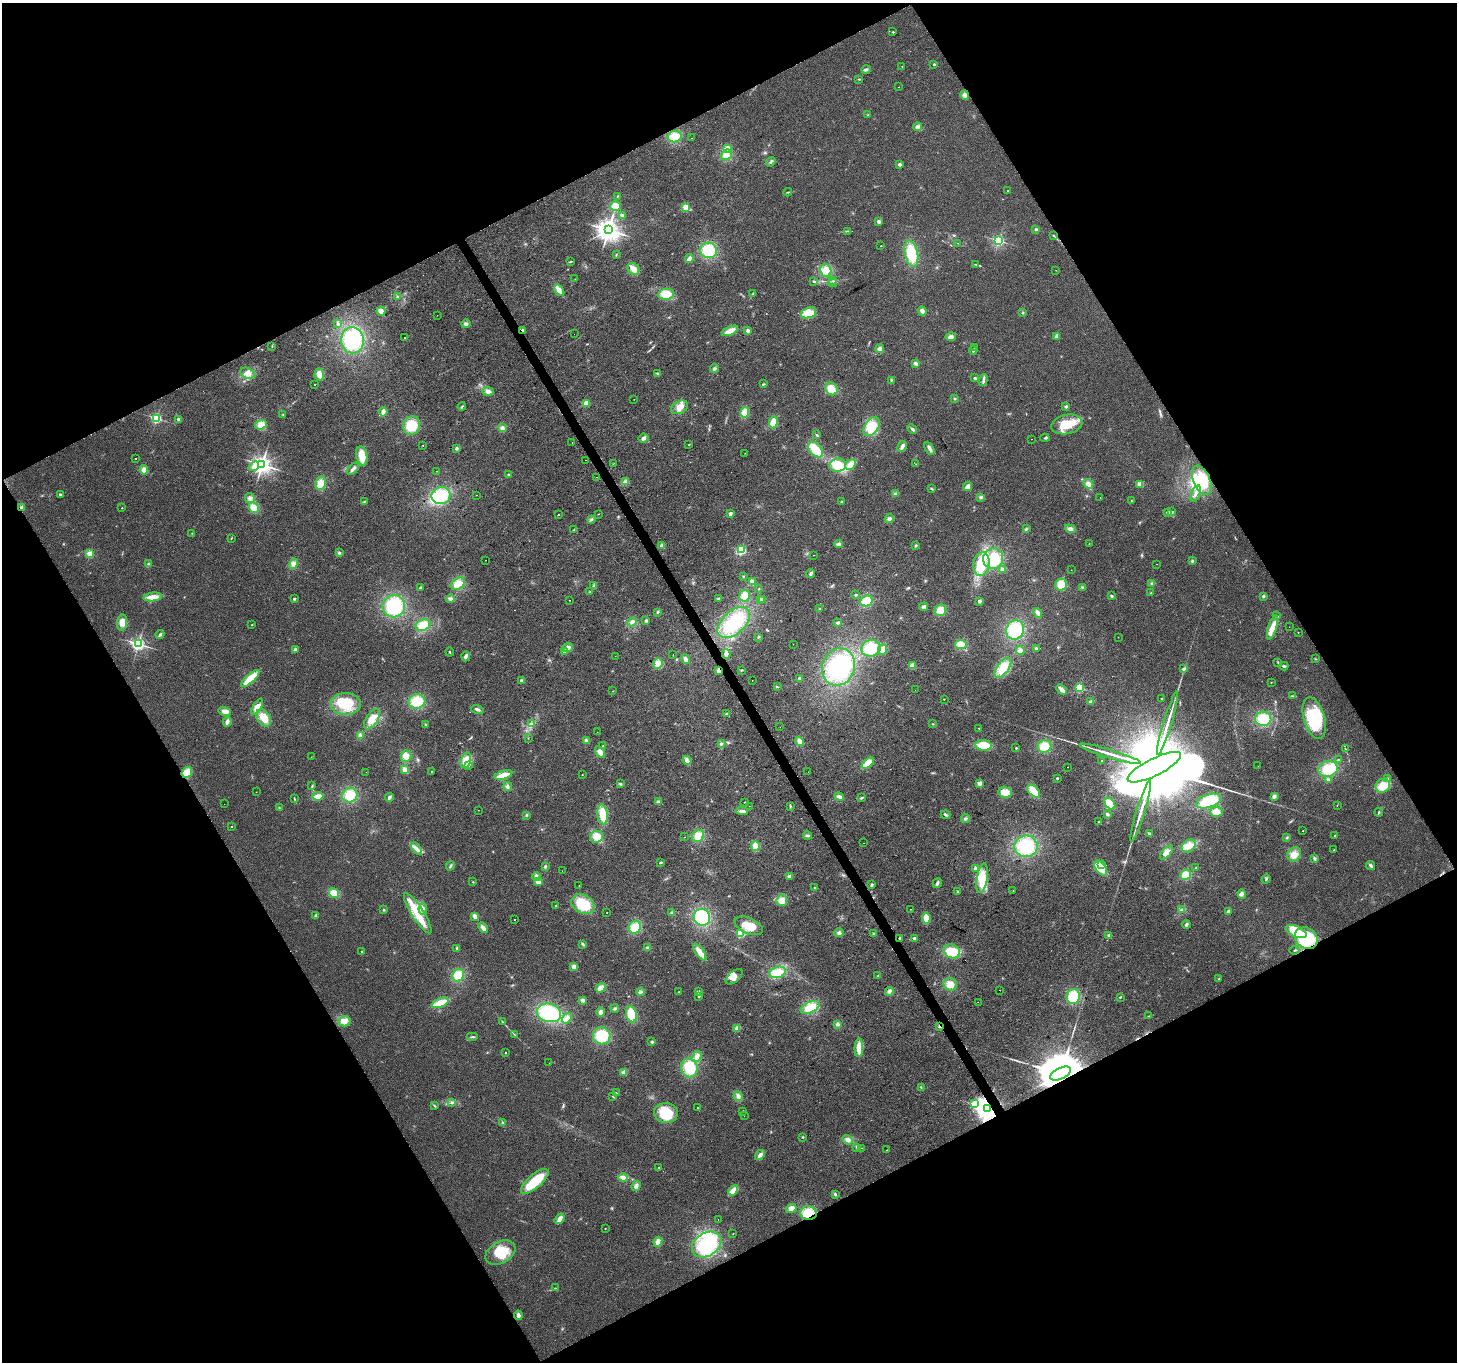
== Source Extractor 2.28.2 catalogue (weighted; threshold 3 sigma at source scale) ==
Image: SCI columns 1-5817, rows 108-5545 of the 5820 x 5713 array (HDU 1 of 3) = the unmasked area's bounding box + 8 px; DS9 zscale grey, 4 x 4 block average (1 PNG px = mean of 4 x 4 image px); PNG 1459 x 1364 px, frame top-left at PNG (2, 3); each listed source drawn as its Kron ellipse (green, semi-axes under 4 px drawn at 4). Shown black and unused: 47% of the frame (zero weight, under 2 of 3 exposures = <1% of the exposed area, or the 3 px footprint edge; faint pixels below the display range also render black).
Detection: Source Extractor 2.28.2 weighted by HDU 2 'WHT'. Background 0.0337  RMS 0.0077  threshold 0.0345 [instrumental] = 3 sigma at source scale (4.5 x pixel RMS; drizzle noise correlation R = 1.50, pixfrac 1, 0.0396/0.0396 arcsec/px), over >= 5 px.
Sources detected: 532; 1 too faint to see at this stretch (4 x 4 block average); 5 inside a brighter object's white glare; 3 cosmic-ray / hot-pixel residue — neither listed nor drawn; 2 coinciding with a brighter row at this scale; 22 inside a brighter listed object's ellipse — not listed separately; the other 499 listed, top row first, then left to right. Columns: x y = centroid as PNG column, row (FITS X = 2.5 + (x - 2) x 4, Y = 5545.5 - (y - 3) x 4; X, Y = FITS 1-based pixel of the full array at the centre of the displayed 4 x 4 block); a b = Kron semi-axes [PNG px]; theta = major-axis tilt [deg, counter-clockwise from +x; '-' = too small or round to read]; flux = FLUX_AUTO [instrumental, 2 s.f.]
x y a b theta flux
893 32 2 2 - 13
934 64 2 2 - 14
902 66 2 2 - 3.3
866 69 5 3 - 9.7
859 79 2 2 - 2.7
899 87 2 2 - 1.1
965 95 5 4 - 16
868 115 2 2 - 1.7
917 127 4 3 - 11
675 137 7 5 13 50
691 138 2 2 - 1.7
727 149 2 2 - 130
726 155 6 5 - 29
771 162 5 2 - 7.4
900 164 2 2 - 38
1008 191 2 2 - 3.7
788 192 4 2 - 4
618 196 3 2 - 3.1
615 206 5 4 - 48
685 207 4 4 - 35
622 215 4 2 - 8.5
879 221 3 3 - 12
1036 229 3 3 - 4.8
608 230 4 3 - 3800
847 231 4 2 - 3.9
1053 235 3 2 - 2.6
999 241 2 2 - 870
957 243 2 2 - 1.1
881 246 2 2 - 2.9
708 250 8 7 - 150
911 253 13 6 -78 130
616 255 3 2 - 2.3
689 258 4 2 - 21
571 262 3 2 - 4.2
976 264 4 2 - 3.2
633 269 7 5 -43 38
826 270 6 5 - 55
1056 270 2 2 - 1.2
575 279 2 2 - 1
833 281 2 2 - 2.3
814 282 3 2 - 5.4
833 283 4 2 - 5.3
559 290 6 4 -55 35
666 294 8 5 10 58
752 294 2 2 - 2.8
397 297 3 2 - 5.1
381 311 4 4 - 24
922 311 5 3 - 14
808 313 8 5 19 70
1023 313 2 2 - 2.1
437 315 2 2 - 0.81
338 323 2 2 - 2
466 324 4 3 - 10
523 330 3 2 - 8.3
730 331 9 3 24 46
748 331 4 3 - 8.8
574 334 2 2 - 2.4
1056 336 3 2 - 4.3
404 337 2 2 - 1.5
951 337 5 4 - 15
352 340 13 11 -85 290
272 347 2 2 - 2.1
975 348 2 2 - 0.71
879 349 4 3 - 16
973 350 4 2 - 5.5
916 363 4 3 - 11
714 368 4 3 - 9.5
248 373 8 5 -25 30
657 373 3 2 - 5.2
319 374 6 5 - 36
975 378 3 2 - 7.1
891 380 3 2 - 5.4
983 380 6 3 69 11
315 384 2 2 - 2.9
763 384 3 2 - 3.4
831 389 7 5 -47 40
488 391 5 4 - 18
634 399 2 2 - 1
955 399 2 2 - 3.1
587 403 2 2 - 160
1066 406 2 2 - 11
462 407 4 2 - 4.4
680 407 9 6 27 39
383 412 4 3 - 22
745 412 5 4 - 48
283 414 2 2 - 2.9
156 418 2 2 - 630
179 419 4 2 - 6.9
773 422 6 4 81 49
1067 424 16 9 12 100
261 425 6 4 19 40
411 426 9 8 - 120
872 427 10 7 56 100
502 428 4 3 - 18
912 429 5 2 - 8.8
817 435 3 2 - 3.6
644 438 5 3 - 14
1045 438 4 2 - 6.2
1031 439 2 2 - 1.2
572 442 2 2 - 1.8
423 445 2 2 - 9.1
689 445 2 2 - 4.3
902 446 6 3 61 18
457 448 2 2 - 37
929 448 7 3 -60 15
816 450 9 5 -46 100
745 453 2 2 - 0.86
362 456 10 5 -80 72
136 458 2 2 - 3
586 460 2 2 - 3.3
613 464 2 2 - 1.3
851 464 6 4 47 38
916 464 2 2 - 1.5
262 465 3 2 - 2700
838 465 8 6 6 98
254 466 6 4 37 17
353 469 7 3 49 15
144 470 5 4 - 21
436 471 2 2 - 0.73
508 475 2 2 - 3.7
596 477 2 2 - 2.6
1202 480 15 8 -67 130
625 482 4 3 - 21
320 483 7 5 79 47
1088 484 5 4 - 20
1140 484 2 2 - 160
968 487 5 3 - 26
932 489 4 2 - 3.7
60 494 2 2 - 17
895 494 4 3 - 8.9
1196 494 9 3 71 19
476 495 2 2 - 2.3
441 496 9 8 - 140
981 497 3 3 - 7.7
1100 497 2 2 - 4.9
250 498 5 5 - 15
842 501 2 2 - 5.6
1131 501 2 2 - 2
364 502 2 2 - 2
21 508 4 3 - 10
122 508 2 2 - 3.7
254 508 5 5 - 51
1167 512 4 3 - 8.7
1172 512 4 3 - 9.5
598 514 2 2 - 3.3
730 514 4 2 - 11
558 515 2 2 - 4.3
889 519 4 4 - 12
591 520 2 2 - 2.3
1026 529 3 3 - 4.9
1070 529 5 4 - 16
574 530 4 2 - 4
192 533 2 2 - 1.8
231 538 2 2 - 3
839 544 4 3 - 12
1089 544 2 2 - 1.5
662 545 4 3 - 13
915 545 3 2 - 5.6
741 550 2 2 - 490
339 553 3 3 - 5.6
90 554 2 2 - 240
813 555 2 2 - 1
993 559 10 10 - 150
486 560 2 2 - 7
1192 561 3 3 - 6.2
148 564 3 2 - 3.3
293 564 5 4 - 18
981 564 12 8 79 160
1156 564 2 2 - 0.82
1002 569 4 3 - 9.2
1071 570 2 2 - 0.88
811 573 4 3 - 11
743 576 2 2 - 2
752 582 4 3 - 23
1152 583 4 3 - 7.2
458 584 8 5 34 56
594 585 3 3 - 6.2
1061 585 6 6 - 65
420 587 3 2 - 5.8
1082 587 2 2 - 3.6
759 589 2 2 - 2
590 592 2 2 - 1.7
1151 593 2 2 - 3.1
855 595 3 2 - 5
744 596 6 5 - 47
1112 596 3 3 - 6.4
1263 596 3 3 - 7.7
153 597 9 4 6 48
450 598 4 3 - 9.9
718 598 3 3 - 7.1
294 599 2 2 - 19
760 599 4 2 - 9.3
570 600 2 2 - 1.2
763 600 2 2 - 2.9
866 601 6 5 - 91
979 601 2 2 - 41
394 606 11 11 - 210
924 607 4 3 - 15
820 609 2 2 - 2.5
941 610 6 5 - 53
658 612 3 2 - 4.8
1037 613 5 2 - 21
1277 616 3 2 - 4.2
646 620 4 2 - 5.7
122 622 8 5 81 48
632 622 5 3 - 12
734 622 19 11 43 190
838 623 3 2 - 8.9
252 624 2 2 - 2.3
423 625 7 5 22 81
1272 627 12 4 73 57
1289 627 2 2 - 0.69
1015 630 10 8 66 190
1298 632 2 2 - 2.2
160 634 4 3 - 8.8
758 637 2 2 - 3.1
1118 637 2 2 - 1.4
138 644 2 2 - 1300
793 644 2 2 - 1.3
961 644 6 4 7 51
568 647 5 4 - 18
871 648 10 8 17 110
1036 648 3 2 - 5.1
295 649 2 2 - 40
883 649 5 4 - 29
1020 650 4 4 - 20
450 652 4 2 - 4.1
564 652 3 3 - 8.3
726 654 4 3 - 22
673 655 2 2 - 2.4
466 656 5 3 - 11
615 656 2 2 - 1.1
685 659 5 3 - 15
1315 659 3 2 - 2
1278 662 2 2 - 2.5
658 663 5 4 - 32
913 665 2 2 - 170
1284 666 4 2 - 6.6
839 667 19 16 71 310
1003 668 12 5 54 74
1184 669 4 3 - 7.5
741 670 3 2 - 3
719 671 3 3 - 18
250 678 12 4 42 92
799 678 2 2 - 35
521 680 3 2 - 7.2
752 681 2 2 - 2.5
1271 682 2 2 - 1.7
777 687 2 2 - 2.4
1080 688 2 2 - 390
1061 689 6 3 -44 21
915 690 2 2 - 0.85
613 691 2 2 - 2.2
1293 696 3 2 - 3.8
1161 698 2 2 - 5
944 699 2 2 - 3.8
417 701 8 7 - 110
1091 701 4 2 - 13
346 704 15 11 -2 130
257 707 9 4 59 44
477 709 6 2 -19 14
225 711 6 3 -14 27
726 714 3 2 - 7.4
264 718 9 6 -56 69
1314 718 21 10 -74 250
372 719 12 6 56 42
1263 719 8 7 - 120
227 722 5 3 - 19
1167 723 33 2 73 52
425 724 3 2 - 3.2
531 724 4 2 - 6.3
932 724 3 2 - 2.2
780 727 2 2 - 3.7
979 728 2 2 - 3.3
597 732 2 2 - 0.83
360 735 4 3 - 10
528 738 2 2 - 1.3
586 740 3 3 - 6.8
800 741 5 3 - 30
721 744 4 2 - 6.1
984 745 8 5 -5 100
603 746 2 2 - 12
1044 746 7 6 - 78
1016 748 2 2 - 7.2
1345 749 2 2 - 2.2
600 752 6 4 -55 26
1110 754 32 2 -17 58
406 756 5 5 - 33
311 757 2 2 - 1.7
466 760 8 5 74 46
687 760 5 4 - 17
1338 760 2 2 - 5.1
1102 761 2 2 - 1.3
868 763 7 4 40 63
469 766 2 2 - 2.8
1258 766 2 2 - 3
1067 767 2 2 - 1.8
1154 767 29 8 27 150000
1328 769 9 8 - 110
405 770 4 3 - 29
431 771 2 2 - 4.2
187 772 6 5 - 52
366 772 2 2 - 0.94
808 772 2 2 - 1.3
503 775 9 3 17 57
582 775 2 2 - 2.2
1057 778 2 2 - 13
1387 779 3 2 - 4.7
1328 780 4 3 - 10
980 783 4 4 - 16
620 784 3 3 - 5.6
312 786 2 2 - 2.2
1383 786 7 6 - 51
507 787 4 3 - 13
1033 791 8 4 -46 61
256 792 2 2 - 0.71
1005 792 7 5 -20 64
350 795 8 7 - 93
318 796 5 4 - 30
1274 796 4 3 - 13
389 797 4 3 - 9.7
839 797 5 4 - 15
862 798 4 2 - 5.2
294 799 4 2 - 4.1
1209 801 13 6 19 160
658 802 3 3 - 8.7
745 802 2 2 - 3.3
224 804 2 2 - 1.6
1110 804 7 4 -47 66
1337 805 2 2 - 1.2
749 806 2 2 - 0.78
790 807 2 2 - 2.1
279 808 2 2 - 1.7
478 810 2 2 - 1.1
742 811 6 3 -4 16
1141 811 32 2 73 53
1216 812 6 5 - 34
1379 812 4 2 - 5.6
603 814 10 5 -83 83
1107 814 4 3 - 7.9
526 815 3 2 - 4.8
945 815 5 2 - 4.9
965 819 4 2 - 7.3
1099 822 3 2 - 3.3
231 827 2 2 - 4.7
1303 831 2 2 - 2.4
1149 834 3 2 - 4.8
1335 835 2 2 - 3.6
698 836 6 5 - 59
807 836 4 2 - 8.2
597 837 6 6 - 53
684 837 2 2 - 1
1287 838 2 2 - 1.9
864 843 2 2 - 0.95
755 846 5 3 - 43
1026 846 11 11 - 200
1189 846 8 6 39 40
416 849 7 3 -54 20
1334 850 2 2 - 2
1166 852 8 4 49 36
1294 854 7 6 - 36
1314 858 3 3 - 6.5
661 863 3 2 - 5.8
1101 864 2 2 - 74
450 866 5 2 - 7.1
545 866 3 3 - 6.3
1371 866 5 3 - 12
975 868 3 2 - 14
1101 868 8 5 -56 71
1196 868 2 2 - 2.8
562 871 2 2 - 2.7
1186 875 5 5 - 53
536 876 4 3 - 18
789 876 3 3 - 10
982 878 15 5 81 61
1266 879 5 2 - 4.7
473 882 2 2 - 2.4
538 882 4 3 - 26
937 883 5 3 - 11
579 885 2 2 - 2.1
871 885 4 2 - 6.4
814 888 3 2 - 3.7
1013 890 2 2 - 1.1
958 891 3 2 - 4
334 893 5 5 - 48
1242 894 5 3 - 11
782 900 6 5 - 39
583 904 12 9 -29 150
556 906 2 2 - 7.6
423 909 6 4 82 15
911 909 2 2 - 1.7
1182 909 3 2 - 3
384 910 2 2 - 3.8
1228 911 4 2 - 7.6
607 912 2 2 - 6.6
418 913 24 6 -57 99
671 913 3 2 - 3.8
315 916 3 2 - 9.2
475 916 4 3 - 26
702 917 8 8 - 210
926 918 5 4 - 47
515 920 2 2 - 7.2
1186 924 4 3 - 8
749 926 15 7 -24 84
635 927 7 6 - 82
483 928 6 3 -50 20
1296 932 11 5 -23 59
740 933 2 2 - 380
839 933 5 3 - 11
873 933 2 2 - 2.4
1109 935 3 3 - 9.1
900 938 2 2 - 28
914 938 2 2 - 28
1306 938 12 10 -38 280
583 944 3 2 - 6.4
457 948 3 2 - 5.6
647 948 4 3 - 9.5
1295 950 5 2 - 3.6
362 951 2 2 - 5.3
952 951 8 6 -26 110
700 952 10 3 -56 52
574 967 4 3 - 19
777 972 8 5 16 66
458 975 6 5 - 73
878 976 2 2 - 2.4
734 977 10 5 40 31
1219 978 2 2 - 1.9
950 984 7 6 - 49
601 988 5 4 - 34
1000 990 2 2 - 3
889 991 5 3 - 12
641 992 4 3 - 9.5
679 992 4 2 - 3.9
698 992 3 2 - 6.1
699 996 2 2 - 11
1073 997 7 6 - 120
1120 997 3 2 - 4.2
583 1000 3 3 - 9.5
978 1002 2 2 - 2
440 1003 9 4 22 72
810 1007 10 5 25 76
615 1008 4 3 - 6.9
600 1012 5 3 - 15
549 1013 12 9 -14 280
631 1014 8 5 -80 74
1149 1016 3 2 - 2.6
567 1018 5 4 - 24
345 1021 6 5 - 41
503 1022 3 2 - 3.2
838 1024 3 2 - 5.9
939 1026 3 2 - 5.3
737 1028 4 3 - 16
515 1035 2 2 - 2
602 1036 9 8 - 130
472 1037 6 2 0 6.5
652 1042 3 2 - 5.5
859 1048 9 4 88 55
505 1053 2 2 - 6.5
697 1057 6 4 56 24
549 1063 2 2 - 1
689 1068 9 8 - 130
624 1072 2 2 - 130
1061 1074 11 5 28 46000
921 1087 2 2 - 2.6
616 1092 2 2 - 1.4
612 1096 2 2 - 2
738 1096 5 4 - 16
452 1102 3 2 - 5.1
974 1104 3 2 - 160
434 1106 3 2 - 4.1
697 1108 2 2 - 4.8
988 1109 3 3 - 5800
743 1111 2 2 - 8.1
666 1113 12 10 -3 130
744 1116 2 2 - 3.1
503 1123 2 2 - 3.2
803 1137 3 2 - 3.5
848 1140 5 4 - 17
857 1147 3 2 - 5.3
862 1148 2 2 - 0.92
886 1150 2 2 - 2.4
760 1155 5 4 - 15
659 1167 2 2 - 2.2
623 1177 4 4 - 19
535 1181 17 6 41 160
636 1186 5 3 - 15
733 1190 6 4 43 38
835 1194 3 2 - 6.2
791 1208 5 4 - 25
808 1213 8 6 -7 80
560 1219 6 3 54 26
718 1219 2 2 - 0.78
605 1228 2 2 - 1.7
733 1233 2 2 - 1.5
658 1242 5 4 - 35
707 1245 16 11 32 170
500 1252 16 10 30 110
555 1288 2 2 - 1.6
518 1315 5 3 - 18
Overlapping masked pixels (flux is a lower limit): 10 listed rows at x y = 523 330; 21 508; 719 671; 187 772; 900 938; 1306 938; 939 1026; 1061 1074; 988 1109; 808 1213
Diffuse or blended objects may show on this block-average render without a row.